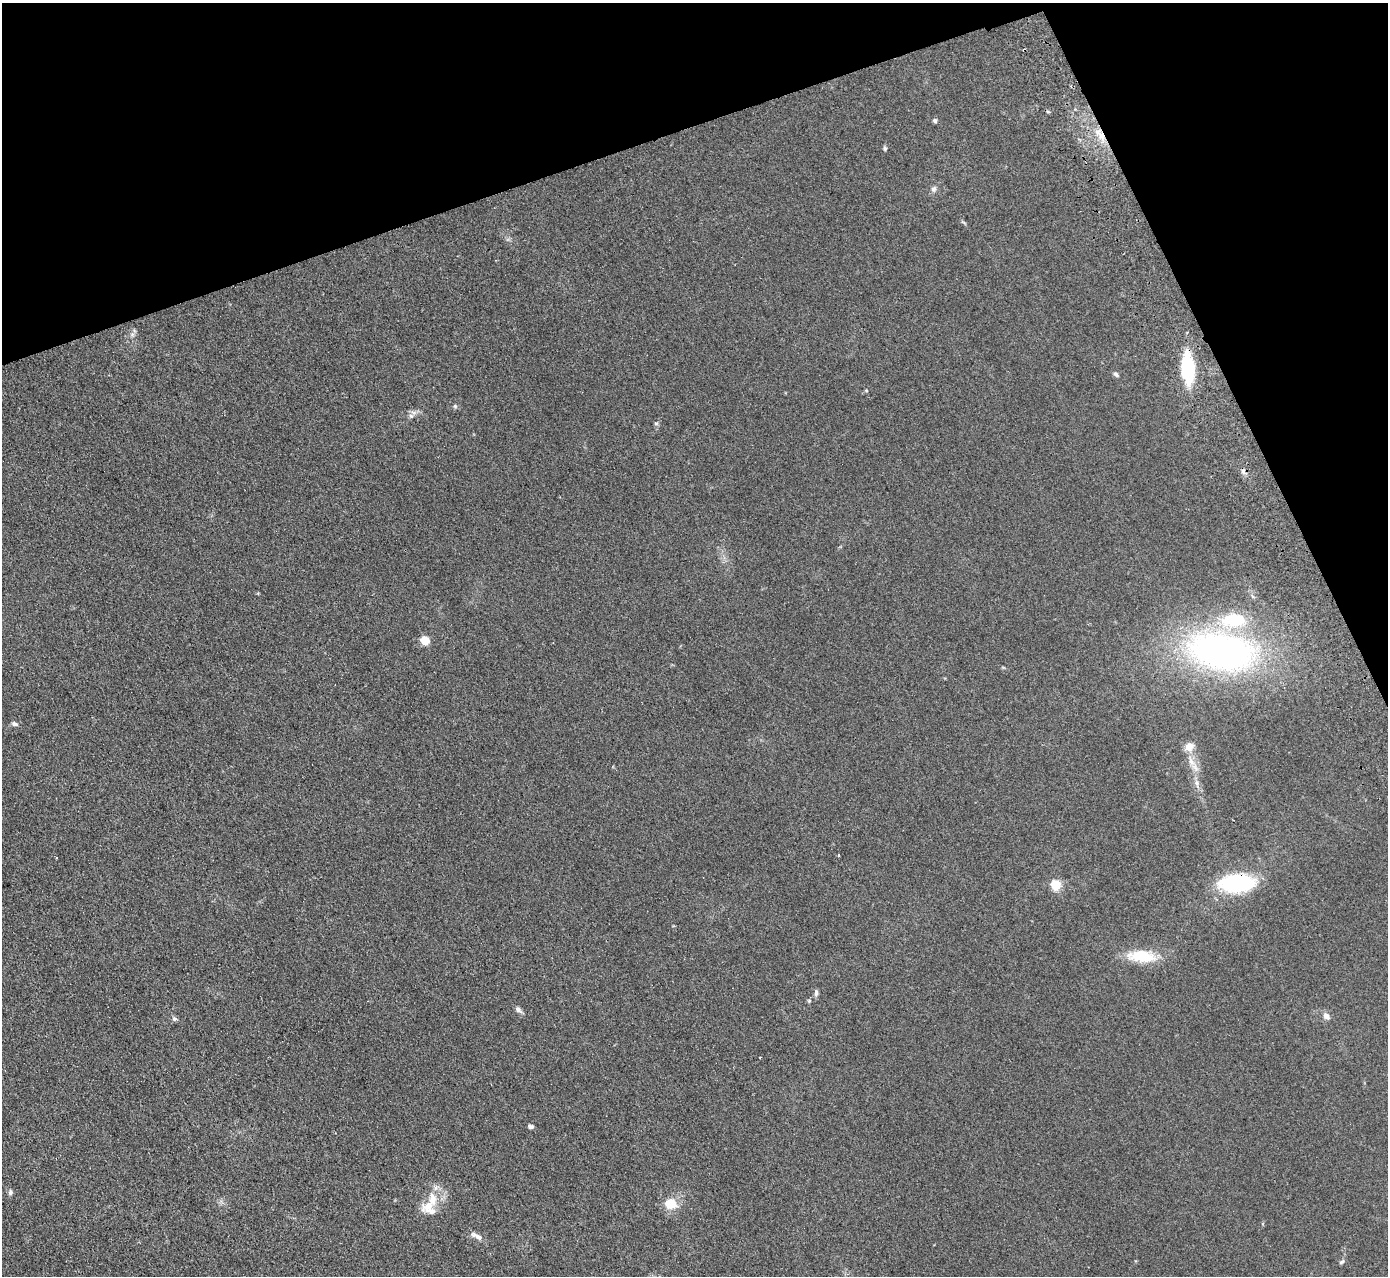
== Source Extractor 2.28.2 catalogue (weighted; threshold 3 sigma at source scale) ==
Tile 3 of 4 x 4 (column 3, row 1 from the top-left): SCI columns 2829-4214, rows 4001-5274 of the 5655 x 5585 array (HDU 1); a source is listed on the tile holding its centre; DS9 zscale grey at full resolution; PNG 1390 x 1278 px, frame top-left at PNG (2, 3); no overlay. Shown black and unused: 18% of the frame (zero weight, under 2 of 3 exposures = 3% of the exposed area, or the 3 px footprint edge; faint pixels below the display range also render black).
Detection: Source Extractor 2.28.2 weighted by HDU 2 'WHT'; one run over the whole footprint, this tile lists its part. Background 0.0619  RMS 0.0074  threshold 0.0333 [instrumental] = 3 sigma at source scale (4.5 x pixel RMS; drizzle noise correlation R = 1.50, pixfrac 1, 0.05/0.05 arcsec/px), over >= 5 px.
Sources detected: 38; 3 inside a brighter listed object's ellipse — not listed separately; the other 35 listed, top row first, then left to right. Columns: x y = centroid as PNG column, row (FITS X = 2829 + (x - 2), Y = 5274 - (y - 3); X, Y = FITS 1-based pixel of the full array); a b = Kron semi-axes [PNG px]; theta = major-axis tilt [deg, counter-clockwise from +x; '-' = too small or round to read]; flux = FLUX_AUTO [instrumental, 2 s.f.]
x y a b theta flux
935 120 5 5 - 1.3
1100 135 20 8 -47 9.1
885 148 5 5 - 1.2
934 189 9 7 74 2.3
964 222 8 3 -21 0.82
132 334 6 6 - 1.8
1188 368 27 11 -86 48
1116 374 7 5 -42 1.6
866 390 4 3 - 0.59
455 406 5 5 - 1.2
411 416 6 6 - 1.9
656 423 5 5 - 1.1
1243 471 10 4 -64 1.9
425 640 5 5 - 31
1222 652 65 35 -10 280
15 724 8 6 -22 1.8
1189 746 10 9 - 6.6
1191 761 13 7 -64 5.3
1197 783 11 7 -73 3.2
839 856 3 3 - 1.3
56 857 3 2 - 0.6
1237 883 34 17 3 66
1056 884 5 5 - 41
1142 956 34 15 -5 23
816 993 8 5 85 2
809 1001 5 4 - 0.94
518 1009 9 6 -45 2.5
1326 1016 12 8 -48 3.2
175 1019 7 5 -44 1.7
531 1126 7 5 -12 1.6
10 1192 7 6 - 1.8
670 1203 10 8 -18 16
428 1206 25 14 27 13
477 1236 19 6 -28 4.2
1342 1262 8 5 39 1.6
Overlapping masked pixels (flux is a lower limit): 3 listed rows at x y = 1100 135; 1188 368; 1237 883